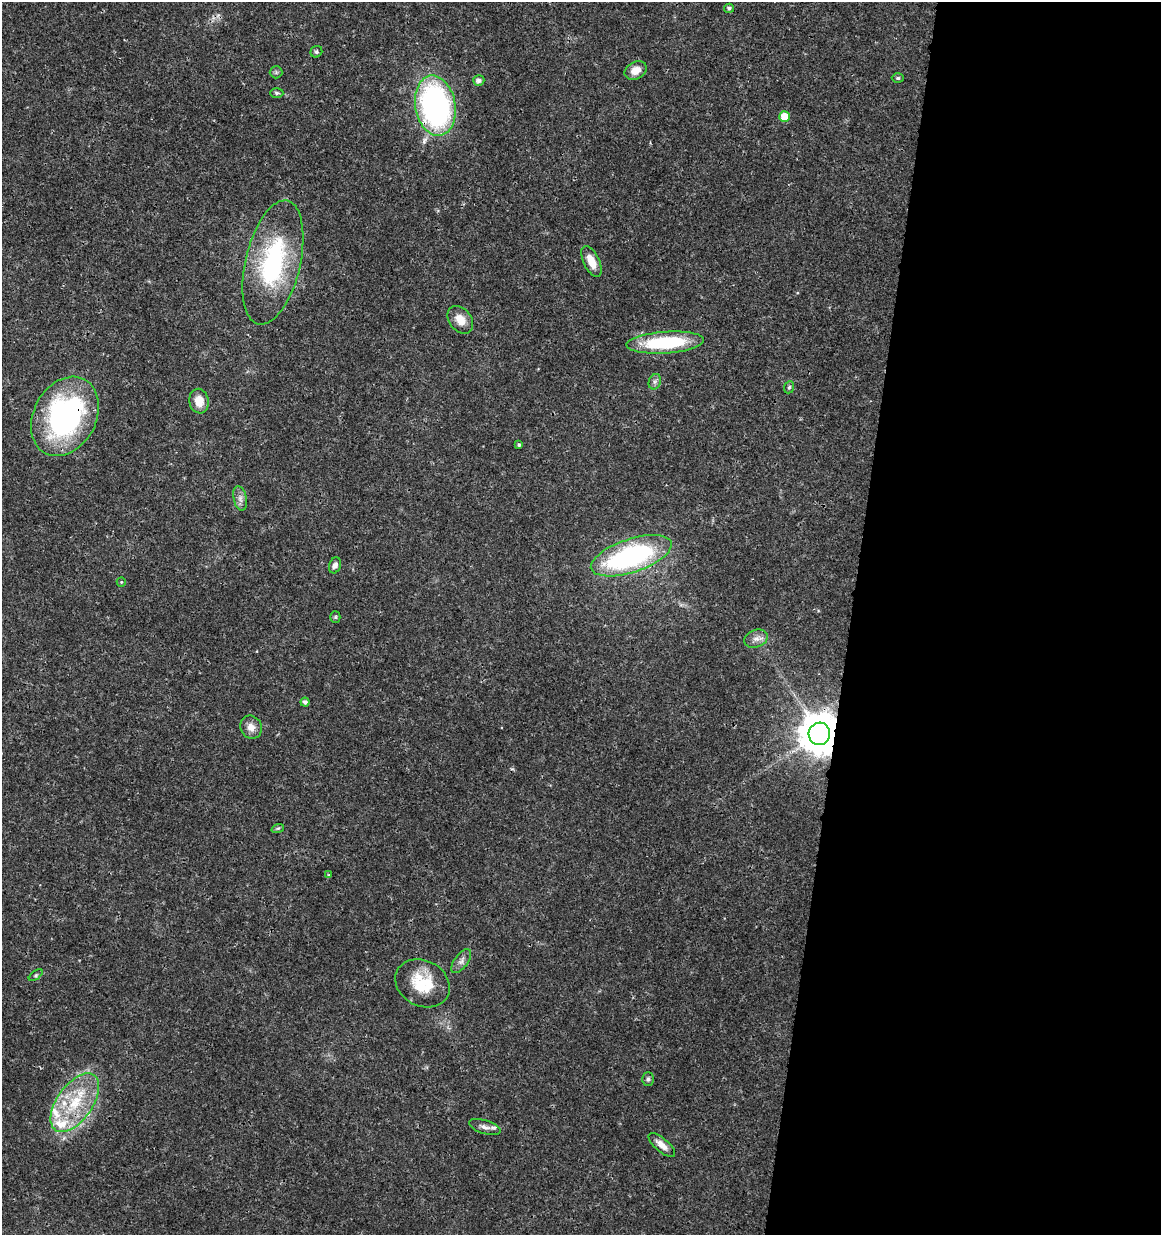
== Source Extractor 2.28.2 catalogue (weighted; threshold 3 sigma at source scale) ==
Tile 12 of 4 x 4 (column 4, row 3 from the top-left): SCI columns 3704-4862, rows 1245-2477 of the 5148 x 4947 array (HDU 1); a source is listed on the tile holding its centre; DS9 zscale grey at full resolution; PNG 1163 x 1237 px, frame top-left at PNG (2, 2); each listed source drawn as its Kron ellipse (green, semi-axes under 4 px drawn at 4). Shown black and unused: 27% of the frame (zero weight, under 3 of 4 exposures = <1% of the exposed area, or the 3 px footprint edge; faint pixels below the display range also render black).
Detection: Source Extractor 2.28.2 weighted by HDU 2 'WHT'; one run over the whole footprint, this tile lists its part. Background 0.0192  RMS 0.0018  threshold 0.00796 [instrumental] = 3 sigma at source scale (4.5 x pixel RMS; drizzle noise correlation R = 1.50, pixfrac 1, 0.0396/0.0396 arcsec/px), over >= 5 px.
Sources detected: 39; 1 inside a brighter object's white glare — neither listed nor drawn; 2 inside a brighter listed object's ellipse — not listed separately; the other 36 listed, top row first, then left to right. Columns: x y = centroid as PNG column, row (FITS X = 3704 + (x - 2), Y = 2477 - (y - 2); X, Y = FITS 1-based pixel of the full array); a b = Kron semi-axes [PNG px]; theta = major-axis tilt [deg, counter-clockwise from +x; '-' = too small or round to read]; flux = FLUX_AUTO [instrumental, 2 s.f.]
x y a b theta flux
729 8 5 4 - 0.38
316 52 6 5 - 0.35
636 70 12 8 28 1.8
276 72 6 6 - 0.37
898 78 6 4 -1 0.34
479 80 5 5 - 0.66
277 93 7 4 -1 0.37
435 106 30 20 -80 51
785 116 5 5 - 3.2
591 261 17 8 -64 2.4
273 263 63 27 77 24
460 320 15 11 -52 2.3
665 343 38 11 4 14
655 382 8 6 69 0.52
789 387 6 4 67 0.29
199 401 12 9 -79 2.4
65 416 42 31 62 39
519 445 4 3 - 0.36
240 498 12 6 -77 0.87
631 556 42 16 18 33
335 565 8 6 72 0.67
121 582 5 4 - 0.19
335 617 5 5 - 0.27
756 639 12 8 20 1.2
305 702 4 4 - 0.52
251 727 12 10 -61 1.4
819 734 11 10 - 510
278 828 6 4 18 0.28
329 875 4 4 - 0.21
461 961 14 6 53 0.87
36 975 8 4 36 0.3
422 983 28 22 -28 6.8
648 1079 7 6 - 0.4
75 1103 34 17 55 9.4
485 1127 16 6 -18 1
662 1145 16 6 -40 1.6
Overlapping masked pixels (flux is a lower limit): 5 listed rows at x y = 435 106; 65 416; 631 556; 819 734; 75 1103